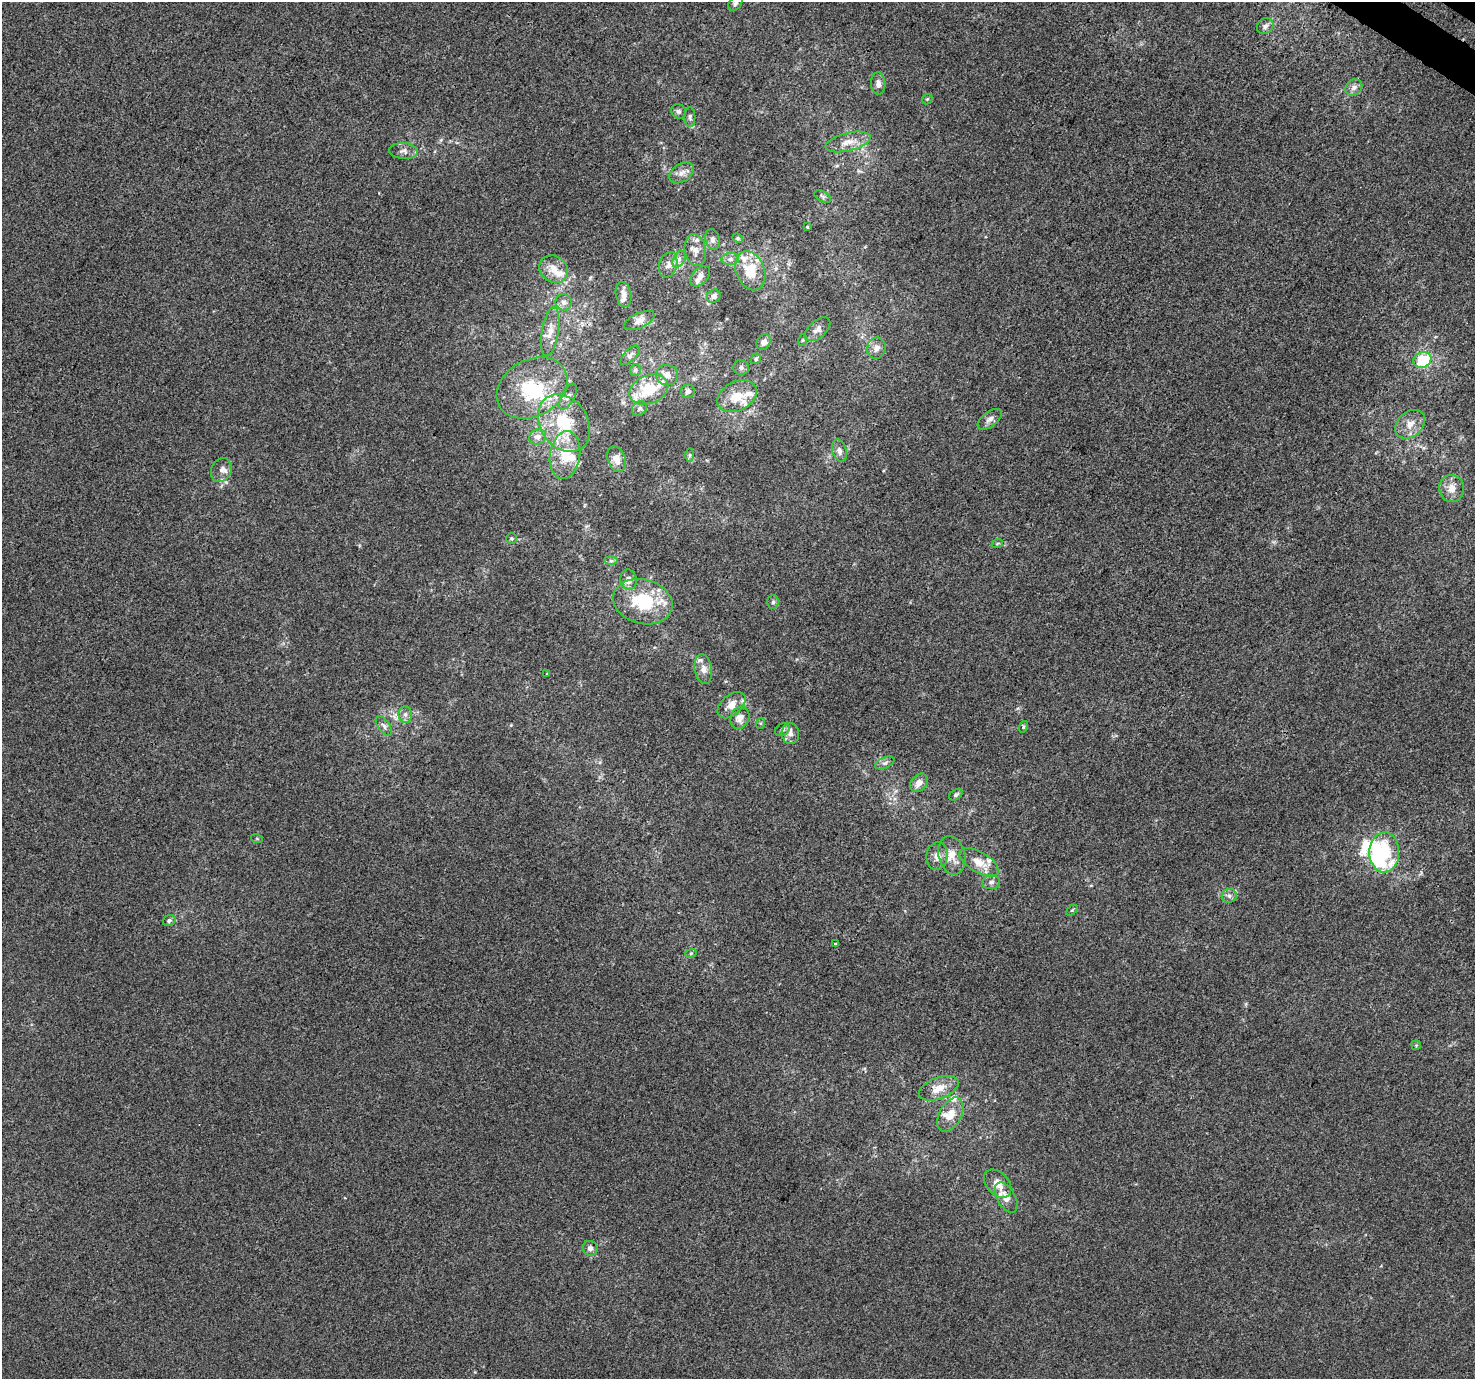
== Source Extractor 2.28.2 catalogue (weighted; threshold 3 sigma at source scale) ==
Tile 10 of 4 x 4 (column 2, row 3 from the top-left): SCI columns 1516-2988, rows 1675-3051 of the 5971 x 6036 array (HDU 1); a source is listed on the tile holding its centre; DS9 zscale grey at full resolution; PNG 1477 x 1381 px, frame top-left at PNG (2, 2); each listed source drawn as its Kron ellipse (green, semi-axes under 4 px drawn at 4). Shown black and unused: <1% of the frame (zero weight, under 3 of 4 exposures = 5% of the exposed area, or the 3 px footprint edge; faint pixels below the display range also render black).
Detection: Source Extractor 2.28.2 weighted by HDU 2 'WHT'; one run over the whole footprint, this tile lists its part. Background 1.83e-04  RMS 0.0044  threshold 0.0197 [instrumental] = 3 sigma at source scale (4.5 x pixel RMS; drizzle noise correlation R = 1.50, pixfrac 1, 0.0396/0.0396 arcsec/px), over >= 5 px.
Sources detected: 112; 3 inside a brighter object's white glare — neither listed nor drawn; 21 inside a brighter listed object's ellipse — not listed separately; the other 88 listed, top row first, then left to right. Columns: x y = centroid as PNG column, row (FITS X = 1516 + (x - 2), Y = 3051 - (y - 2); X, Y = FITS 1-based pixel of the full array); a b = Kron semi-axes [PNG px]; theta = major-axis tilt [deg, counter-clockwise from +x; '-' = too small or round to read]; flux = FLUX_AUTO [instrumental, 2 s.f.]
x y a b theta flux
735 3 8 5 47 1.2
1265 26 9 7 42 1.8
878 83 11 7 -87 2.3
1354 87 9 7 40 2.1
927 99 6 4 45 0.61
679 111 8 7 - 1.3
690 117 10 5 -90 1.2
848 142 23 9 13 5.5
403 151 14 8 -4 2.3
682 173 13 9 33 2.8
823 196 9 5 -32 0.91
807 227 4 3 - 0.44
738 238 5 4 - 0.63
712 239 11 7 -79 1.8
695 250 16 10 -79 4.1
679 259 9 5 65 1.8
730 259 9 6 1 1.7
668 265 13 9 73 2.9
554 269 15 13 -35 5.7
750 271 20 14 -69 12
700 276 12 7 48 2.8
623 295 13 8 -79 2.6
714 296 7 6 - 1.6
564 302 8 8 - 2.2
639 320 16 7 25 3.3
818 329 15 8 42 2.5
550 332 25 8 81 4.9
803 340 6 4 70 0.51
764 342 8 6 64 2.3
876 348 11 9 76 2.8
630 355 12 5 46 1.6
756 359 5 4 - 0.76
1422 360 9 7 23 20
741 367 8 7 - 1.3
635 370 6 5 - 0.88
667 375 11 10 - 3.1
532 388 37 28 30 29
649 389 20 14 23 16
688 391 7 6 - 1.7
568 396 14 6 62 2.2
737 396 21 14 27 8.6
639 408 8 6 40 1.1
990 419 14 7 38 2.4
564 423 31 23 -56 26
1410 424 16 12 42 5.1
537 437 9 7 20 3
839 451 11 7 -73 2
565 455 24 15 82 13
690 455 7 4 90 0.8
616 459 13 9 -71 4.4
221 470 12 10 65 2.7
1452 488 13 12 - 4.7
511 539 5 5 - 0.67
997 544 6 3 20 0.52
611 561 7 4 -1 0.86
628 580 10 8 -81 3.1
643 602 30 22 -15 27
773 602 7 6 - 1.1
703 669 15 8 -81 3.4
547 674 4 4 - 0.35
731 705 16 10 41 4.9
405 714 8 6 -90 1.8
740 718 11 9 64 3.6
761 723 5 3 - 0.49
384 726 11 5 -55 1.6
1023 727 6 3 72 0.58
782 730 8 6 32 1.2
790 734 10 8 -86 2.4
885 763 10 5 24 1.3
919 783 10 7 51 3.4
956 795 7 5 34 0.96
257 839 6 4 -19 0.47
1384 852 20 15 89 25
952 855 20 13 -77 6.5
937 856 14 10 82 3.6
979 862 22 10 -31 6.2
991 882 9 7 8 1.5
1229 896 7 7 - 1.6
1072 910 6 4 44 0.59
169 920 6 5 - 1.3
836 944 4 3 - 0.89
691 953 6 3 19 0.53
1416 1045 4 4 - 0.51
939 1088 21 10 21 6.9
950 1115 18 11 61 6.4
998 1184 16 11 -48 6
1006 1198 16 9 -60 4.3
590 1248 8 7 - 1.7
Isophote crosses this tile's border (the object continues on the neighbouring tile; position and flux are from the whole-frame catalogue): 1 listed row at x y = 735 3
Unlisted compact peaks at least as high as the median listed source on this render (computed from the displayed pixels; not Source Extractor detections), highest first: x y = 511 725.